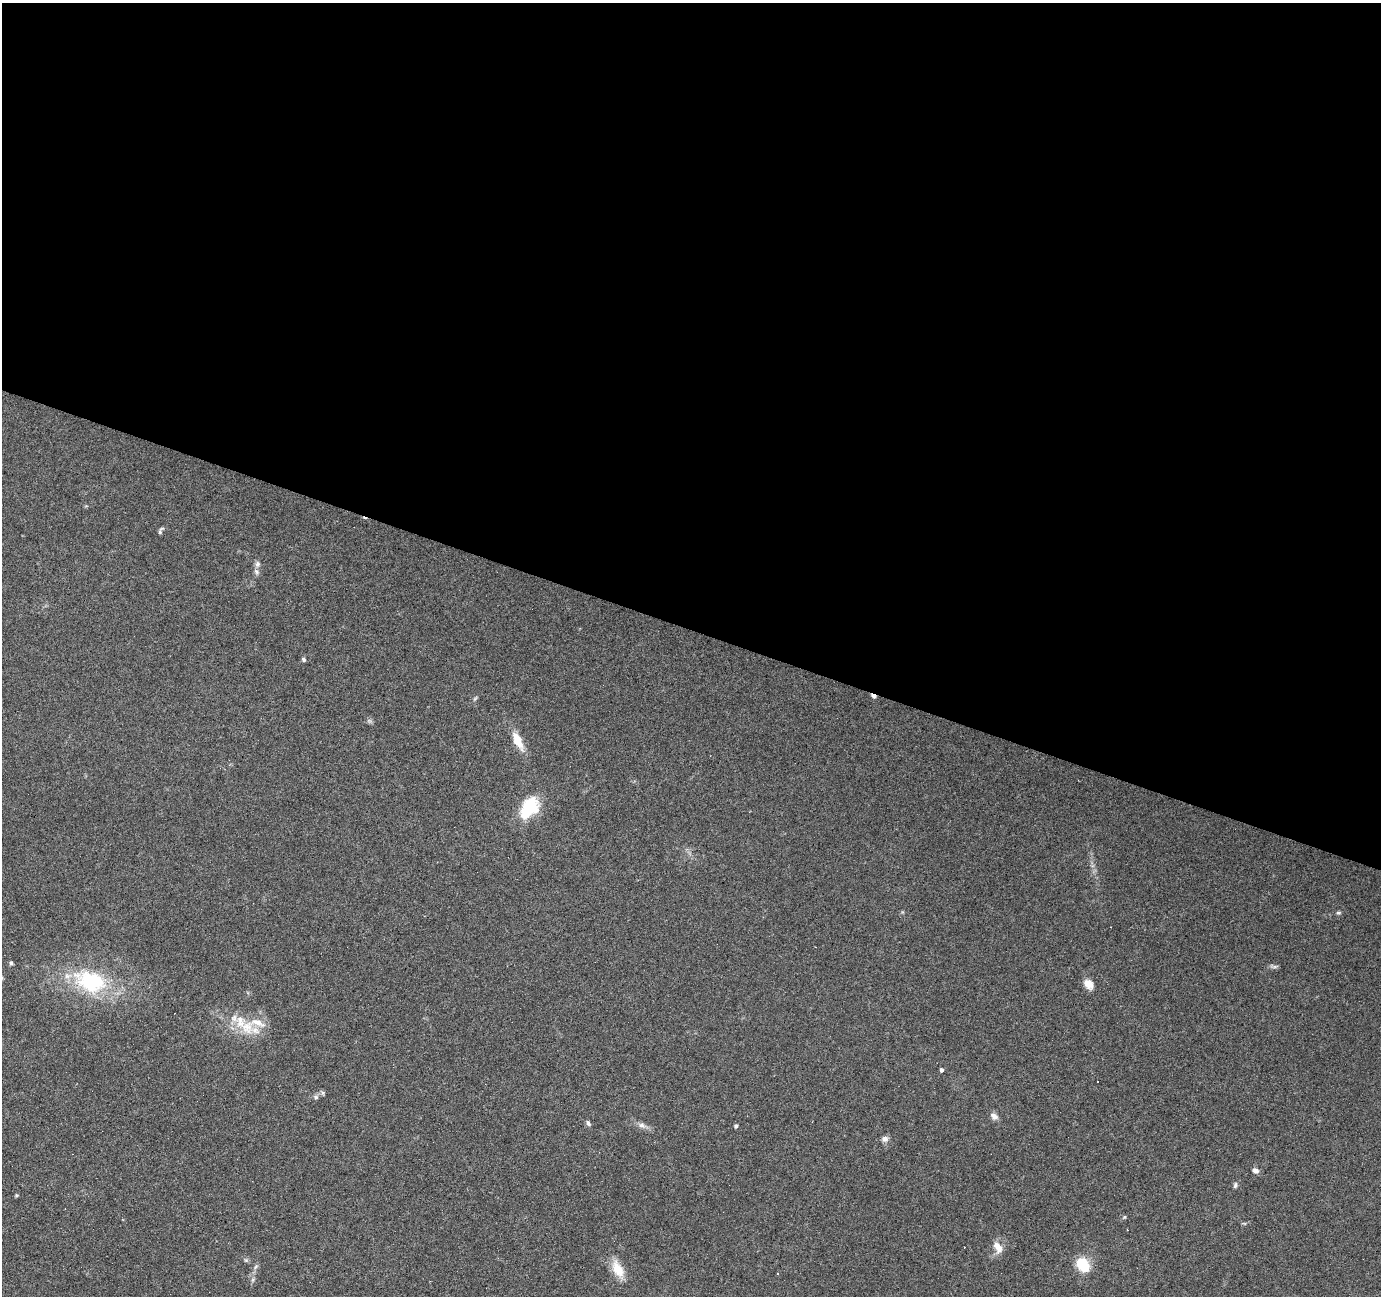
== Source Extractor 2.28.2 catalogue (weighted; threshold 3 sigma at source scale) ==
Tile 3 of 4 x 4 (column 3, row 1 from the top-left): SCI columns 2757-4135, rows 4088-5381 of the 5516 x 5653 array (HDU 1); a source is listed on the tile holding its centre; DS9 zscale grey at full resolution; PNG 1383 x 1298 px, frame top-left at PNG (2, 3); no overlay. Shown black and unused: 48% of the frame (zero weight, under 4 of 7 exposures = <1% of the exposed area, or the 3 px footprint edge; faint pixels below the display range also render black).
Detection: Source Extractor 2.28.2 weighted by HDU 2 'WHT'; one run over the whole footprint, this tile lists its part. Background 0.035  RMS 0.0028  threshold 0.0115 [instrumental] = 3 sigma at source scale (4.09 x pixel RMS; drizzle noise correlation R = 1.36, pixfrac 0.8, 0.0396/0.0396 arcsec/px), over >= 5 px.
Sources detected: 42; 1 too faint to see at this stretch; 7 cosmic-ray / hot-pixel residue — not listed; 5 inside a brighter listed object's ellipse — not listed separately; the other 29 listed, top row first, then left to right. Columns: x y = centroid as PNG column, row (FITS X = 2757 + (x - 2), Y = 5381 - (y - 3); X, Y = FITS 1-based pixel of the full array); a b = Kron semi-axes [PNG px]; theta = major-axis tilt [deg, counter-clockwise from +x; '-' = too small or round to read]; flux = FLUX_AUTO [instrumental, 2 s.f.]
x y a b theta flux
160 532 7 5 -74 0.43
257 564 9 7 76 0.95
303 659 6 4 -49 0.49
873 696 7 4 -27 0.84
475 698 8 4 48 0.41
518 741 21 8 -64 5.3
529 808 26 17 54 13
1338 913 6 5 - 0.5
11 963 5 4 - 0.48
1274 966 12 4 -12 0.61
90 981 48 29 -19 24
1089 984 15 10 -50 2.3
247 1027 22 19 -74 7
941 1071 3 3 - 4.8
322 1093 8 6 -39 0.54
316 1097 7 7 - 0.66
994 1116 10 8 -33 1.3
588 1123 8 5 -51 0.66
642 1125 13 7 -22 1.4
736 1126 5 4 - 0.45
885 1139 9 8 - 1.1
1255 1171 7 6 - 1.1
1235 1185 8 5 79 0.6
16 1195 5 4 - 0.3
1124 1217 6 4 46 0.34
996 1245 12 9 -76 2.1
1083 1265 20 14 -56 6.1
256 1266 8 4 59 0.61
618 1269 25 13 -64 4.7
Overlapping masked pixels (flux is a lower limit): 1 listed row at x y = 873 696